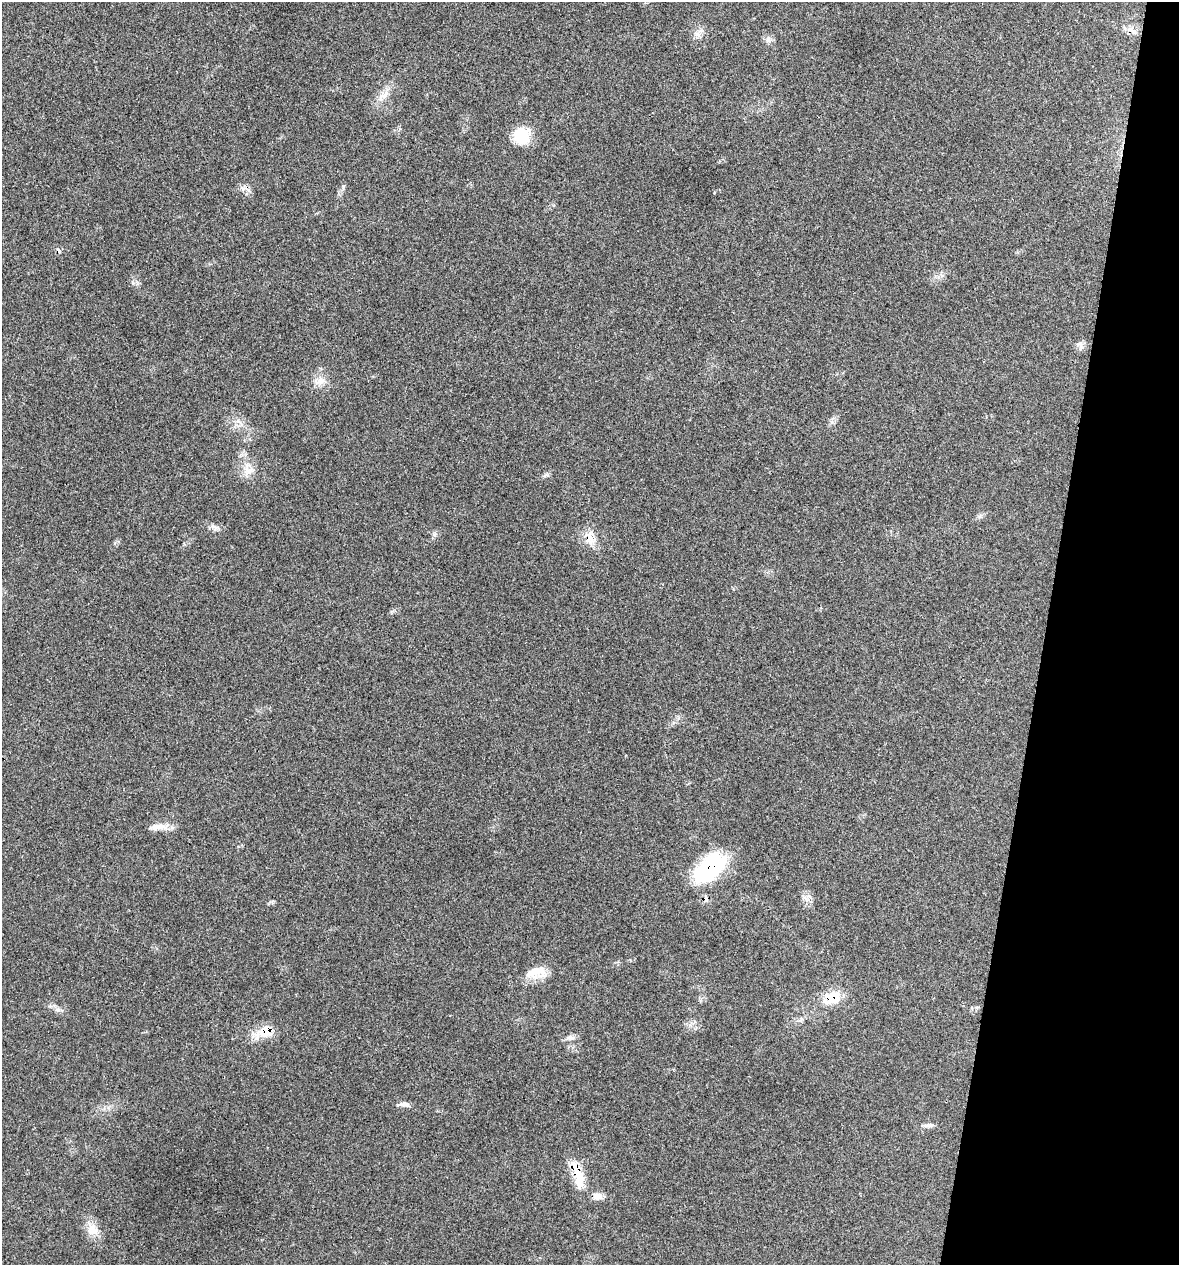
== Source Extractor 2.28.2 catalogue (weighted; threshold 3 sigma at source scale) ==
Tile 8 of 4 x 4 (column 4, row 2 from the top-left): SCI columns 3651-4827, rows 2526-3788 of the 5072 x 5054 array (HDU 1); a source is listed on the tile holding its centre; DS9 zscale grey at full resolution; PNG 1181 x 1267 px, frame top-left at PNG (2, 2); no overlay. Shown black and unused: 11% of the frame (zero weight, under 3 of 4 exposures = <1% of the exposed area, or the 3 px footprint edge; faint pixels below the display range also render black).
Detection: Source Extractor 2.28.2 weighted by HDU 2 'WHT'; one run over the whole footprint, this tile lists its part. Background 0.0841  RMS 0.006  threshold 0.0268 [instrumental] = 3 sigma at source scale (4.5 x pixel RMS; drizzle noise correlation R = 1.50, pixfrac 1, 0.05/0.05 arcsec/px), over >= 5 px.
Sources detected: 27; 2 cosmic-ray / hot-pixel residue — not listed; the other 25 listed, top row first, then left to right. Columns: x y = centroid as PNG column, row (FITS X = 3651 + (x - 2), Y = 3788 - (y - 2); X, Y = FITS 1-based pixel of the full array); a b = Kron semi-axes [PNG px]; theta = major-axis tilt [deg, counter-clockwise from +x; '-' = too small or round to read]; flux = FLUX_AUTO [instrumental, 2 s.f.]
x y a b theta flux
1132 30 15 7 -56 4
768 39 9 6 -89 2
381 97 16 10 57 5.7
522 136 19 18 - 18
1080 345 15 7 -33 2.7
321 381 12 12 - 5.2
239 422 14 4 -36 2.7
248 471 16 13 28 6.6
546 475 11 4 33 1.4
214 527 13 6 -57 2.2
434 534 8 6 21 1.6
590 538 22 13 86 8.2
160 827 27 8 2 6.3
710 868 43 23 42 51
809 896 9 5 -24 1.9
534 972 26 17 16 11
832 998 23 16 22 13
57 1010 7 6 - 1.7
264 1032 29 14 23 12
570 1038 11 5 -7 2.2
404 1104 16 5 0 2.5
929 1125 15 6 2 2.4
578 1175 42 12 -73 16
597 1196 12 8 -3 4.7
92 1230 19 14 -69 7.7
Overlapping masked pixels (flux is a lower limit): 6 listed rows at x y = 1132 30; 590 538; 710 868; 832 998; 264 1032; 578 1175
Unlisted compact peaks at least as high as the median listed source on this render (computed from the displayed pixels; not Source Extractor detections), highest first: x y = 343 186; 832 422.